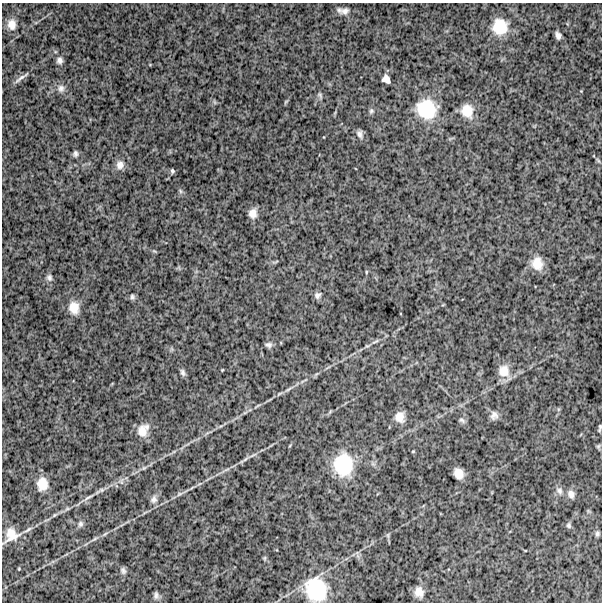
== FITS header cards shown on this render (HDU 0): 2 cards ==
NAXIS1  =                  600
NAXIS2  =                  600

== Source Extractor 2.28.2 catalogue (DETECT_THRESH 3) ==
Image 600 x 600 px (HDU 0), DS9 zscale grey, 1 PNG px = 1 image px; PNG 604 x 604 px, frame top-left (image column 1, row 600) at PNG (2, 3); no overlay
Background 1500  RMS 240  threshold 723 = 3 sigma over >= 5 px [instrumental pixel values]
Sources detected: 62; all 62 listed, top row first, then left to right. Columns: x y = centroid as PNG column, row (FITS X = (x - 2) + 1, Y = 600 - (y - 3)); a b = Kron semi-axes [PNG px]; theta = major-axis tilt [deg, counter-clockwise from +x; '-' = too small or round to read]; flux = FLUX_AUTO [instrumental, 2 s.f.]
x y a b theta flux
345 11 13 9 14 96000
12 24 13 10 -81 150000
500 27 18 17 - 420000
558 35 7 4 -69 63000
60 61 8 7 - 62000
21 78 25 4 36 75000
386 79 8 7 - 95000
61 88 11 9 -86 80000
320 95 9 6 -60 37000
286 102 8 3 45 20000
426 109 23 21 -31 690000
371 111 7 6 - 36000
467 111 16 13 -69 260000
359 134 11 7 -69 66000
75 154 7 5 81 42000
120 165 11 10 - 110000
172 171 5 4 - 29000
180 191 7 4 -71 28000
253 213 11 9 83 130000
154 251 6 4 -32 19000
276 262 9 3 21 24000
537 263 15 13 -77 240000
366 272 5 3 - 15000
49 277 9 8 - 55000
317 295 9 8 - 58000
132 297 8 6 -80 39000
74 308 16 12 -79 220000
375 341 13 3 24 46000
268 345 9 6 -13 51000
222 370 3 3 - 12000
504 371 16 15 - 230000
183 372 9 5 -64 49000
288 389 12 3 32 55000
494 415 10 9 - 82000
400 417 12 10 -80 160000
462 420 10 5 -39 41000
600 428 8 3 79 28000
143 430 17 13 62 210000
413 451 4 4 - 14000
253 455 13 3 28 53000
343 465 26 21 -90 810000
458 473 10 7 -64 160000
122 482 9 4 -87 40000
42 484 15 11 -87 230000
559 491 10 8 -44 70000
179 494 9 4 35 44000
571 494 11 9 -67 87000
88 497 17 4 29 77000
154 499 12 9 74 83000
67 509 7 4 18 29000
80 524 9 7 75 48000
569 525 7 6 - 34000
597 533 6 6 - 34000
105 534 8 3 45 26000
11 535 19 17 50 250000
95 539 11 3 35 35000
265 558 6 4 89 22000
19 569 4 3 - 12000
123 570 9 6 -62 48000
316 590 26 22 -67 840000
419 592 12 9 -70 140000
156 595 9 6 89 51000
At the frame edge (FLAGS 8, measured only in part): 1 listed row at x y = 600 428